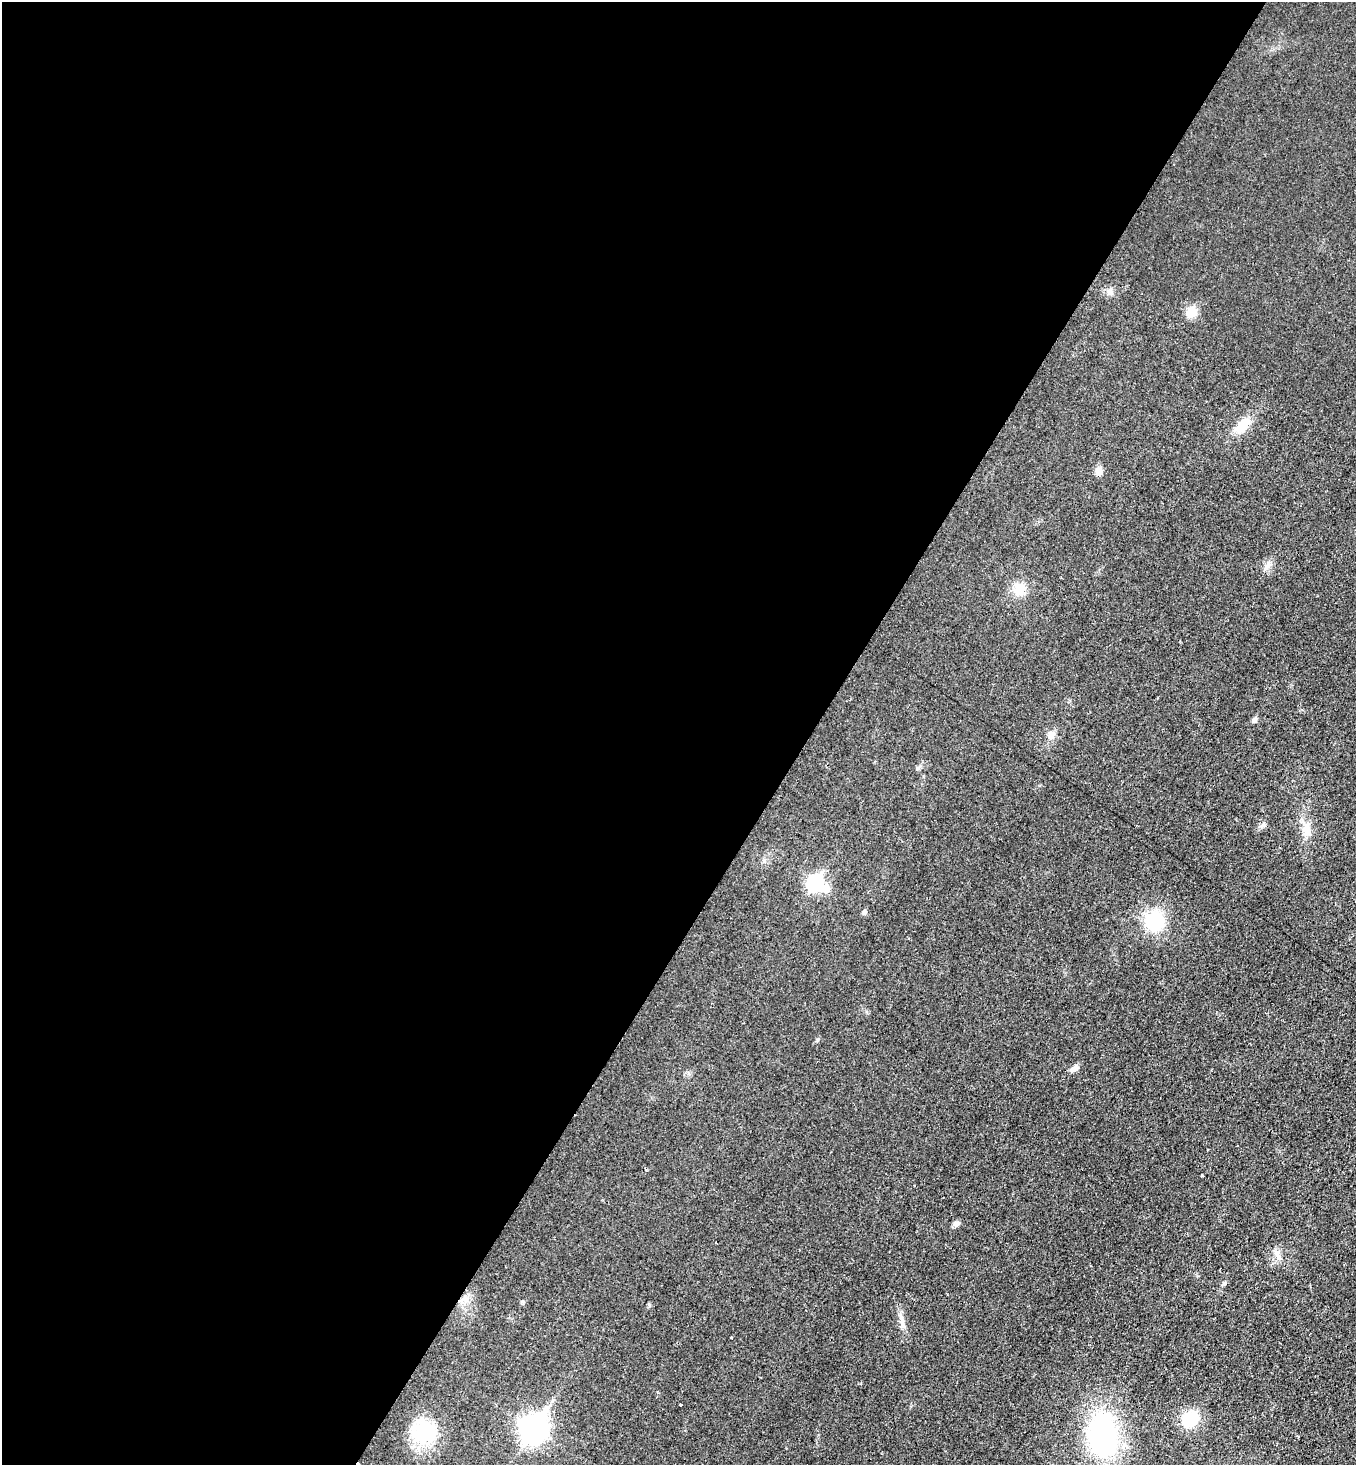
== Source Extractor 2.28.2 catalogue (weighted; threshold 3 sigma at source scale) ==
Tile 5 of 4 x 4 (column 1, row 2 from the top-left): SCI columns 156-1509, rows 2934-4396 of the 5866 x 5858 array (HDU 1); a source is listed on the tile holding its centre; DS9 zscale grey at full resolution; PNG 1358 x 1467 px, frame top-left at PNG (2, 2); no overlay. Shown black and unused: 60% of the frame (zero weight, under 2 of 3 exposures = <1% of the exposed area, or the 3 px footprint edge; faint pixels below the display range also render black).
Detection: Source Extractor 2.28.2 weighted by HDU 2 'WHT'; one run over the whole footprint, this tile lists its part. Background 0.025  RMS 0.0061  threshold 0.0273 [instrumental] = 3 sigma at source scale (4.5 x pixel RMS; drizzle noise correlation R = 1.50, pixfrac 1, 0.05/0.05 arcsec/px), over >= 5 px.
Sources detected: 27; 1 inside a brighter object's white glare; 1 cosmic-ray / hot-pixel residue — not listed; the other 25 listed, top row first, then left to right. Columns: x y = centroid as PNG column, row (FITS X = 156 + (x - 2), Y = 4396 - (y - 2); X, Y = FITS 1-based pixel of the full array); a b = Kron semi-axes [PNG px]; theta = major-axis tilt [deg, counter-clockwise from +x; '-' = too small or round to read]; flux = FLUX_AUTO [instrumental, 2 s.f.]
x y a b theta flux
1110 291 9 8 - 2.7
1191 312 14 12 62 6.5
1242 425 23 11 45 11
1098 471 9 8 - 3.7
1267 565 13 6 57 2.8
1019 589 14 12 68 10
1254 720 8 5 71 1.3
1051 735 11 9 -88 4
1263 825 8 4 45 1.4
1306 828 17 10 88 7.6
815 883 9 7 66 110
864 912 7 5 78 1.5
1154 921 25 24 - 27
1074 1069 10 7 43 2.5
1202 1175 3 2 - 0.63
957 1223 9 7 26 1.9
1276 1253 11 5 -71 2.6
1225 1283 6 4 89 0.83
902 1323 7 5 -90 1.8
731 1338 3 3 - 1.6
681 1404 3 3 - 2.9
1190 1419 17 17 - 16
533 1428 12 9 62 490
424 1432 32 26 26 31
1103 1435 49 30 -88 99
Isophote crosses this tile's border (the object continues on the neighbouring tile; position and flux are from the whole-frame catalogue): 1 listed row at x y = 1103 1435
Unlisted compact peaks at least as high as the median listed source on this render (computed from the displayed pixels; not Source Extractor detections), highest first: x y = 817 1040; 522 1302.